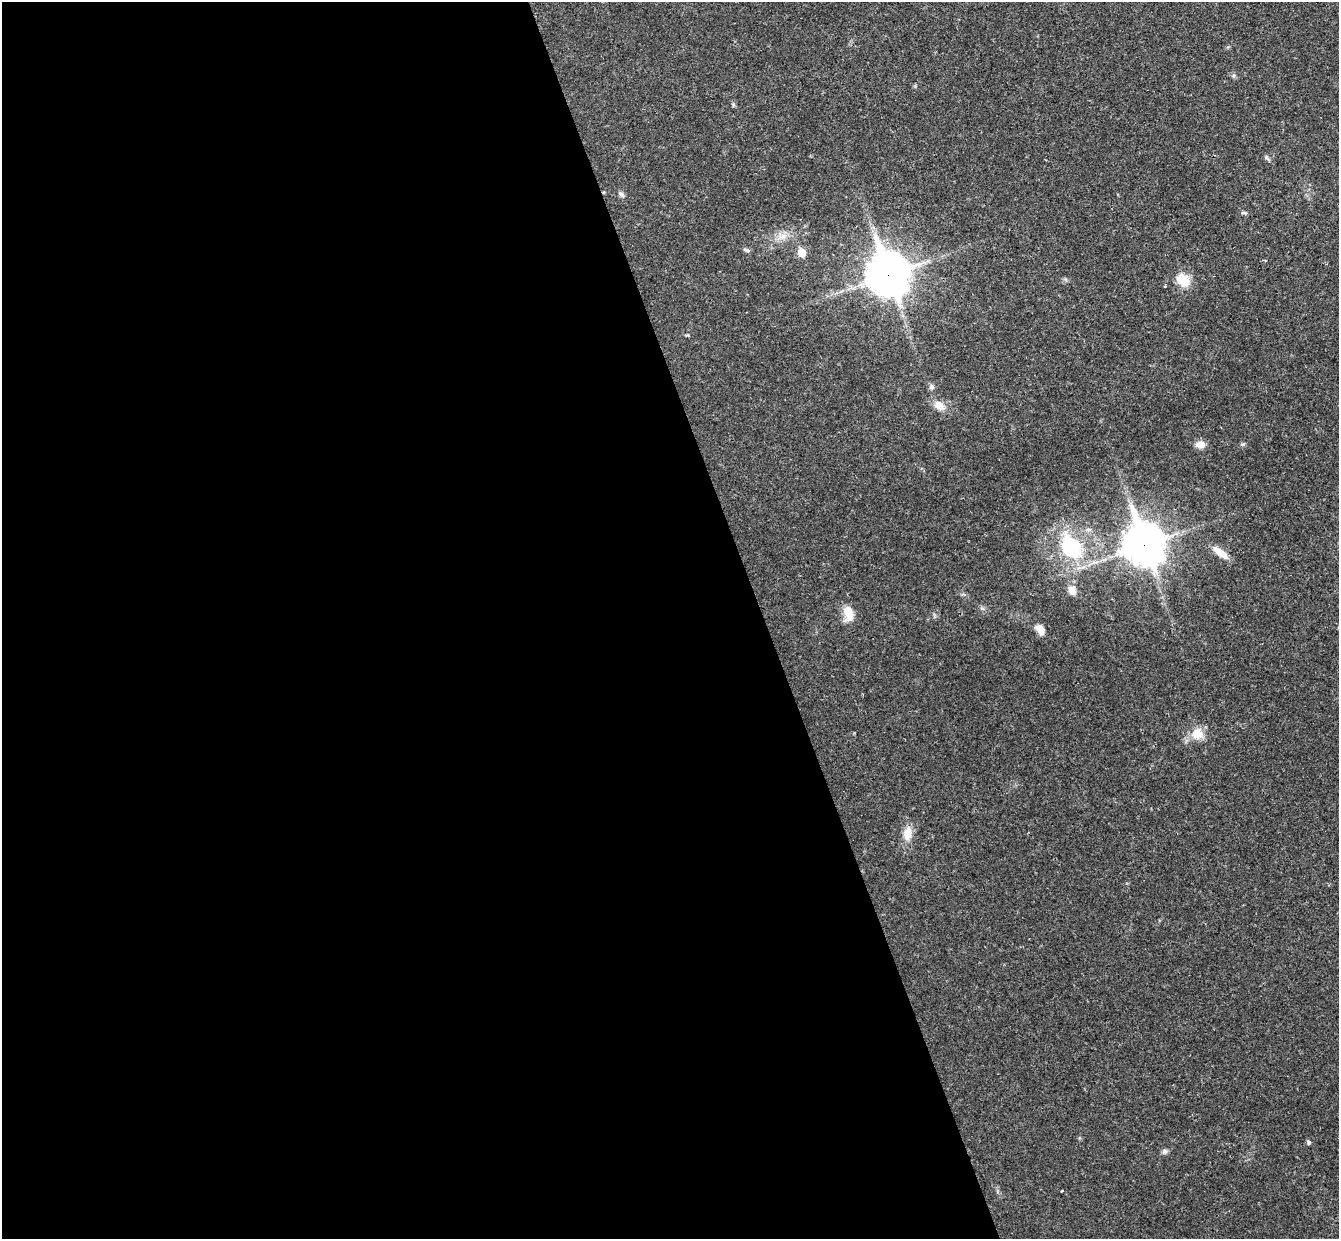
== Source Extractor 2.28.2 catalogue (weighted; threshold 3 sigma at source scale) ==
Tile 9 of 4 x 4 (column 1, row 3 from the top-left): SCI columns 56-1392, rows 1408-2644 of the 5460 x 5411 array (HDU 1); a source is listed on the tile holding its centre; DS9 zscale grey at full resolution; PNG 1341 x 1241 px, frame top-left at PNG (2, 2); no overlay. Shown black and unused: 57% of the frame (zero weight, under 3 of 4 exposures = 6% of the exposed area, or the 3 px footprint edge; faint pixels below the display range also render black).
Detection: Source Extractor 2.28.2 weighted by HDU 2 'WHT'; one run over the whole footprint, this tile lists its part. Background 0.0325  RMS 0.0025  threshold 0.0114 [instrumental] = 3 sigma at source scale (4.5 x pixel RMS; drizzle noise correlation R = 1.50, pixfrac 1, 0.05/0.05 arcsec/px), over >= 5 px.
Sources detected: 24; all 24 listed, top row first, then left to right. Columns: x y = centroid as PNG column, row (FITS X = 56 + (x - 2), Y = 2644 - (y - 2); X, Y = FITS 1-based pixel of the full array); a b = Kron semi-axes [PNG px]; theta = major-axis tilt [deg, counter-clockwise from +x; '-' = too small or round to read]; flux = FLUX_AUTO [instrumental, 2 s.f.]
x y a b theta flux
1267 158 9 4 -54 0.49
621 194 8 5 -38 0.69
1244 213 9 4 -7 0.46
782 237 15 7 19 2.1
746 250 11 3 -23 0.47
802 253 6 5 - 5.6
888 274 17 14 -71 570
1183 281 19 13 -48 4.5
1165 286 3 3 - 0.32
931 387 8 7 - 0.67
939 406 16 11 -38 2.6
1200 444 11 8 0 2.1
1243 444 6 4 18 0.37
1144 544 17 13 -71 530
1071 547 10 8 -62 45
1220 553 26 8 -36 3.1
1072 590 13 9 -60 2
848 613 20 11 -79 3.9
1040 629 12 8 -52 2.4
1197 734 16 15 - 3.7
907 834 19 11 81 3.3
1308 1142 6 5 - 0.43
1164 1152 7 7 - 0.68
1062 1191 3 2 - 0.2
Overlapping masked pixels (flux is a lower limit): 2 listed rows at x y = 888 274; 1144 544